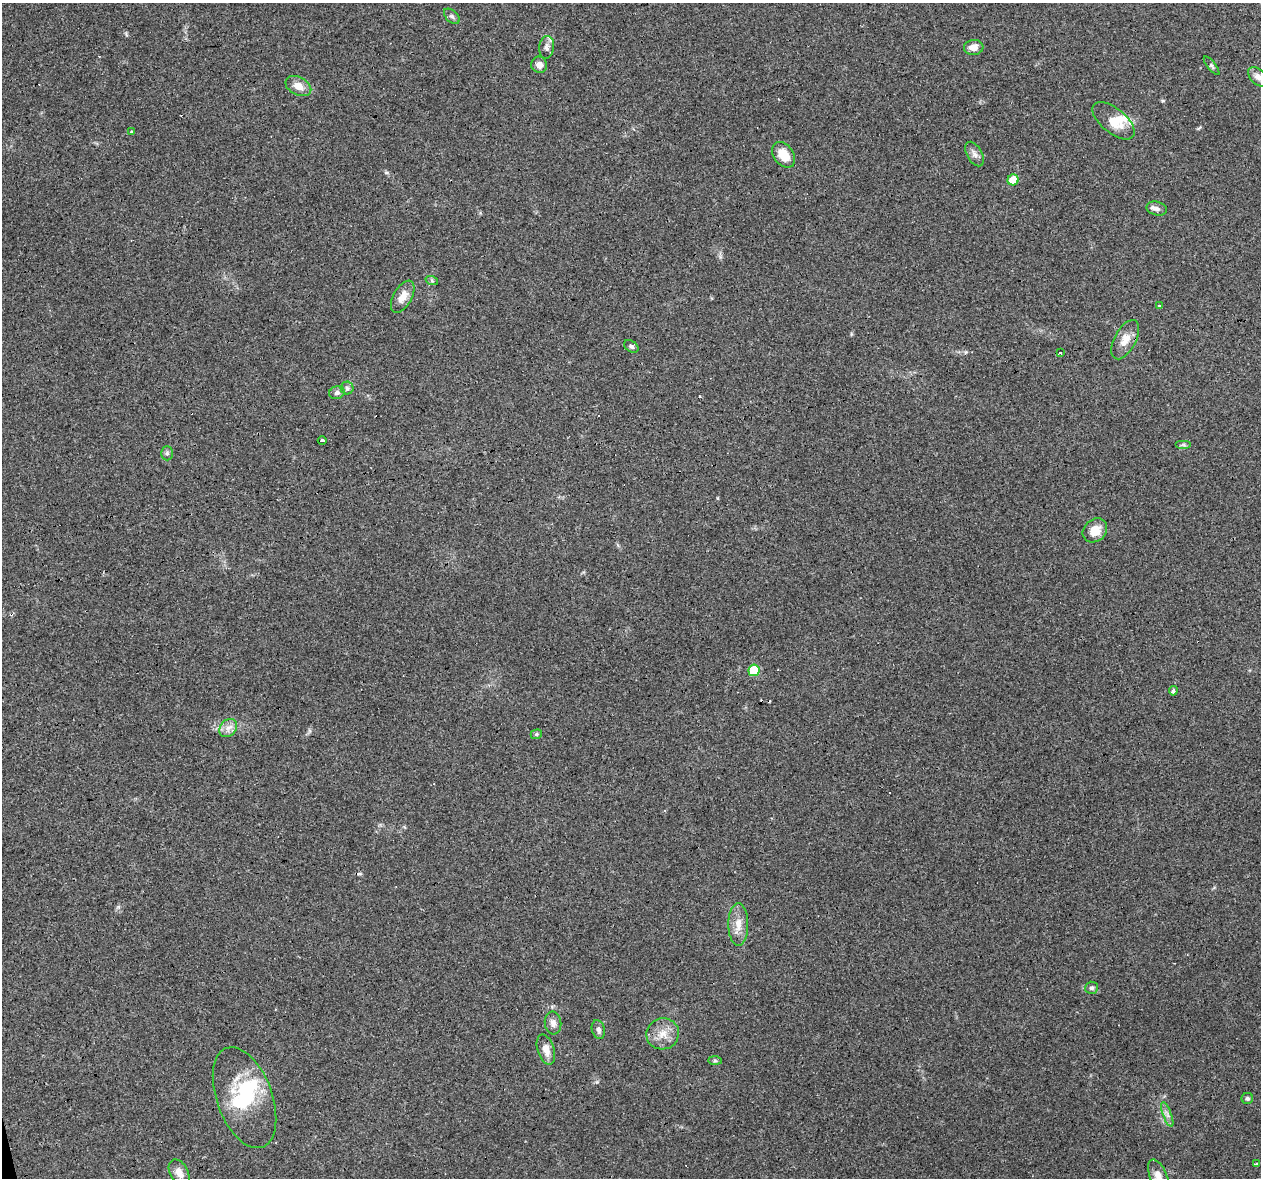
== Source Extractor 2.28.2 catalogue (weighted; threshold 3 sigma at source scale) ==
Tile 7 of 4 x 4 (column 3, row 2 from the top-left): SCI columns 2519-3777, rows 2438-3613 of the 5036 x 4824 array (HDU 1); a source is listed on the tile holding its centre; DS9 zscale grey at full resolution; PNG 1263 x 1180 px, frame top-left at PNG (2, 3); each listed source drawn as its Kron ellipse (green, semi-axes under 4 px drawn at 4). Shown black and unused: <1% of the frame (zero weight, under 3 of 4 exposures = <1% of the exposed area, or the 3 px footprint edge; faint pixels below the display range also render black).
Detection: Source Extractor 2.28.2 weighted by HDU 2 'WHT'; one run over the whole footprint, this tile lists its part. Background 0.102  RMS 0.0062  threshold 0.0279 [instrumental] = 3 sigma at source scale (4.5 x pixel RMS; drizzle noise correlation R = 1.50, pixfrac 1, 0.0396/0.0396 arcsec/px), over >= 5 px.
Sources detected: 53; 3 inside a brighter object's white glare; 7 cosmic-ray / hot-pixel residue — neither listed nor drawn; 1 inside a brighter listed object's ellipse — not listed separately; the other 42 listed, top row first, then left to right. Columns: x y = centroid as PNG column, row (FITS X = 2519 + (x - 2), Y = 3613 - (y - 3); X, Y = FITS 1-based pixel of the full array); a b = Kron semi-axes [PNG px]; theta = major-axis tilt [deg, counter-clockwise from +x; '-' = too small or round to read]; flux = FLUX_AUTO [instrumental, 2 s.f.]
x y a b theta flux
452 16 9 5 -44 1.7
547 47 11 7 83 3
974 47 10 7 5 5.2
539 65 8 7 - 4
1212 66 11 4 -52 1.3
1258 77 12 7 -43 3.5
298 86 14 9 -27 6.5
1114 121 25 12 -39 12
132 131 3 3 - 5.5
974 154 13 7 -60 3.1
784 155 14 9 -54 11
1013 180 5 5 - 13
1157 209 10 7 -14 2.8
432 281 6 4 -20 0.93
403 297 18 9 60 6.8
1159 305 4 3 - 0.64
1125 340 21 10 62 7.6
631 346 8 5 -33 1.6
1060 353 3 3 - 1.7
347 388 6 6 - 1.5
337 393 8 6 17 1.8
322 441 4 3 - 5
1184 445 8 4 0 1.2
167 453 7 6 - 1.5
1095 530 13 11 42 8.7
754 670 6 6 - 22
1173 691 5 4 - 1.6
228 728 10 8 49 3.9
536 734 6 4 21 1
738 924 21 10 -90 7.7
1091 988 6 6 - 1.4
553 1023 11 8 -84 3.2
598 1029 9 6 -75 2.2
663 1034 16 15 - 8.8
546 1050 16 8 -72 5.6
715 1061 7 4 -1 1.1
245 1098 53 28 -70 42
1247 1098 6 5 - 1.3
1167 1114 13 4 -70 2.3
1256 1164 3 3 - 1.9
179 1173 14 9 -61 5.2
1158 1176 17 8 -66 5.5
Isophote crosses this tile's border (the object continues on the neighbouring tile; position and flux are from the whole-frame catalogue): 2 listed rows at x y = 1258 77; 1158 1176